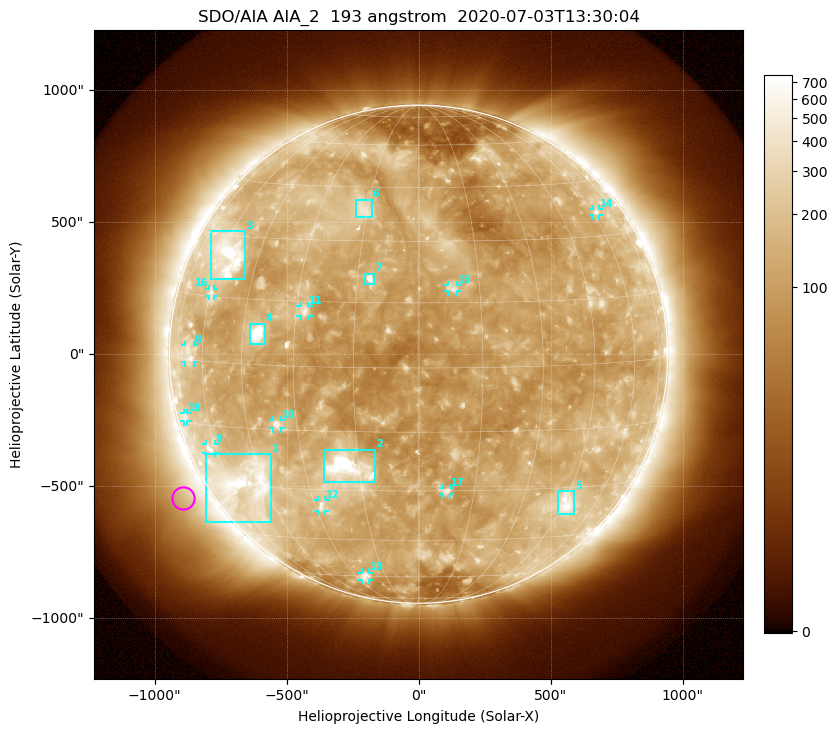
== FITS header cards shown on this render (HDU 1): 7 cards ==
TELESCOP= 'SDO/AIA'
INSTRUME= 'AIA_2'
WAVELNTH=                  193
WAVEUNIT= 'angstrom'
DATE-OBS= '2020-07-03T13:30:04.84'
CTYPE1  = 'HPLN-TAN'
CTYPE2  = 'HPLT-TAN'

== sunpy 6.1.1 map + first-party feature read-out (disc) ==
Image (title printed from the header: SDO/AIA AIA_2  193 angstrom  2020-07-03T13:30:04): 1024 x 1024 px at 2.4 arcsec/px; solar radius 944 arcsec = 393 px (full disc in frame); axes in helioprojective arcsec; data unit not stated in the header (colour bar unlabelled)
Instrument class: DISC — disc imager (sunpy class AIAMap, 193 A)
Bright regions (active regions / flare kernels): reference = the median radial profile (limb darkening/brightening removed); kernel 9 px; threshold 5 sigma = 208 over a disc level ~117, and >= 1.15x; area >= 12 px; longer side >= 9 px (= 22 arcsec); searched inside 0.97 R_sun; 18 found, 18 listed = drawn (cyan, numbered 1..; 11 of them under ~33 arcsec drawn as corner ticks so the feature stays visible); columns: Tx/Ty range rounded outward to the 5 arcsec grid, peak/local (2 s.f.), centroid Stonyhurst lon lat
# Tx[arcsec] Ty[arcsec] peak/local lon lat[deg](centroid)
1 -810..-560 -635..-380 6.3 -52 -29
2 -360..-160 -485..-360 14 -18 -24
3 -785..-655 280..465 6.2 -57 +25
4 -640..-580 35..115 16 -40 +7
5 525..590 -605..-515 5 +46 -34
6 -235..-175 520..585 3.8 -16 +38
7 -205..-165 265..305 6.9 -12 +21
8 -885..-850 -30..35 3.2 -67 +1
9 -805..-770 -375..-340 4.2 -63 -21
10 -555..-520 -280..-250 4.9 -36 -14
11 -450..-415 145..185 4.3 -28 +13
12 -380..-355 -595..-555 4.1 -28 -35
13 -215..-190 -855..-825 3.2 -25 -60
14 660..685 525..550 3.6 +62 +36
15 110..145 235..265 4.4 +8 +18
16 -795..-775 220..250 3 -60 +16
17 90..120 -530..-505 3.7 +8 -30
18 -890..-875 -255..-220 2.4 -74 -14
Off-limb structures (1.02-1.3 R_sun): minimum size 162 px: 4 found; the strongest spans PA ~95..145 deg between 1.04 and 1.3 R_sun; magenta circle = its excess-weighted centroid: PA ~120 deg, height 1.11 R_sun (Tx ~-895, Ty ~-545 arcsec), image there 2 x the reference